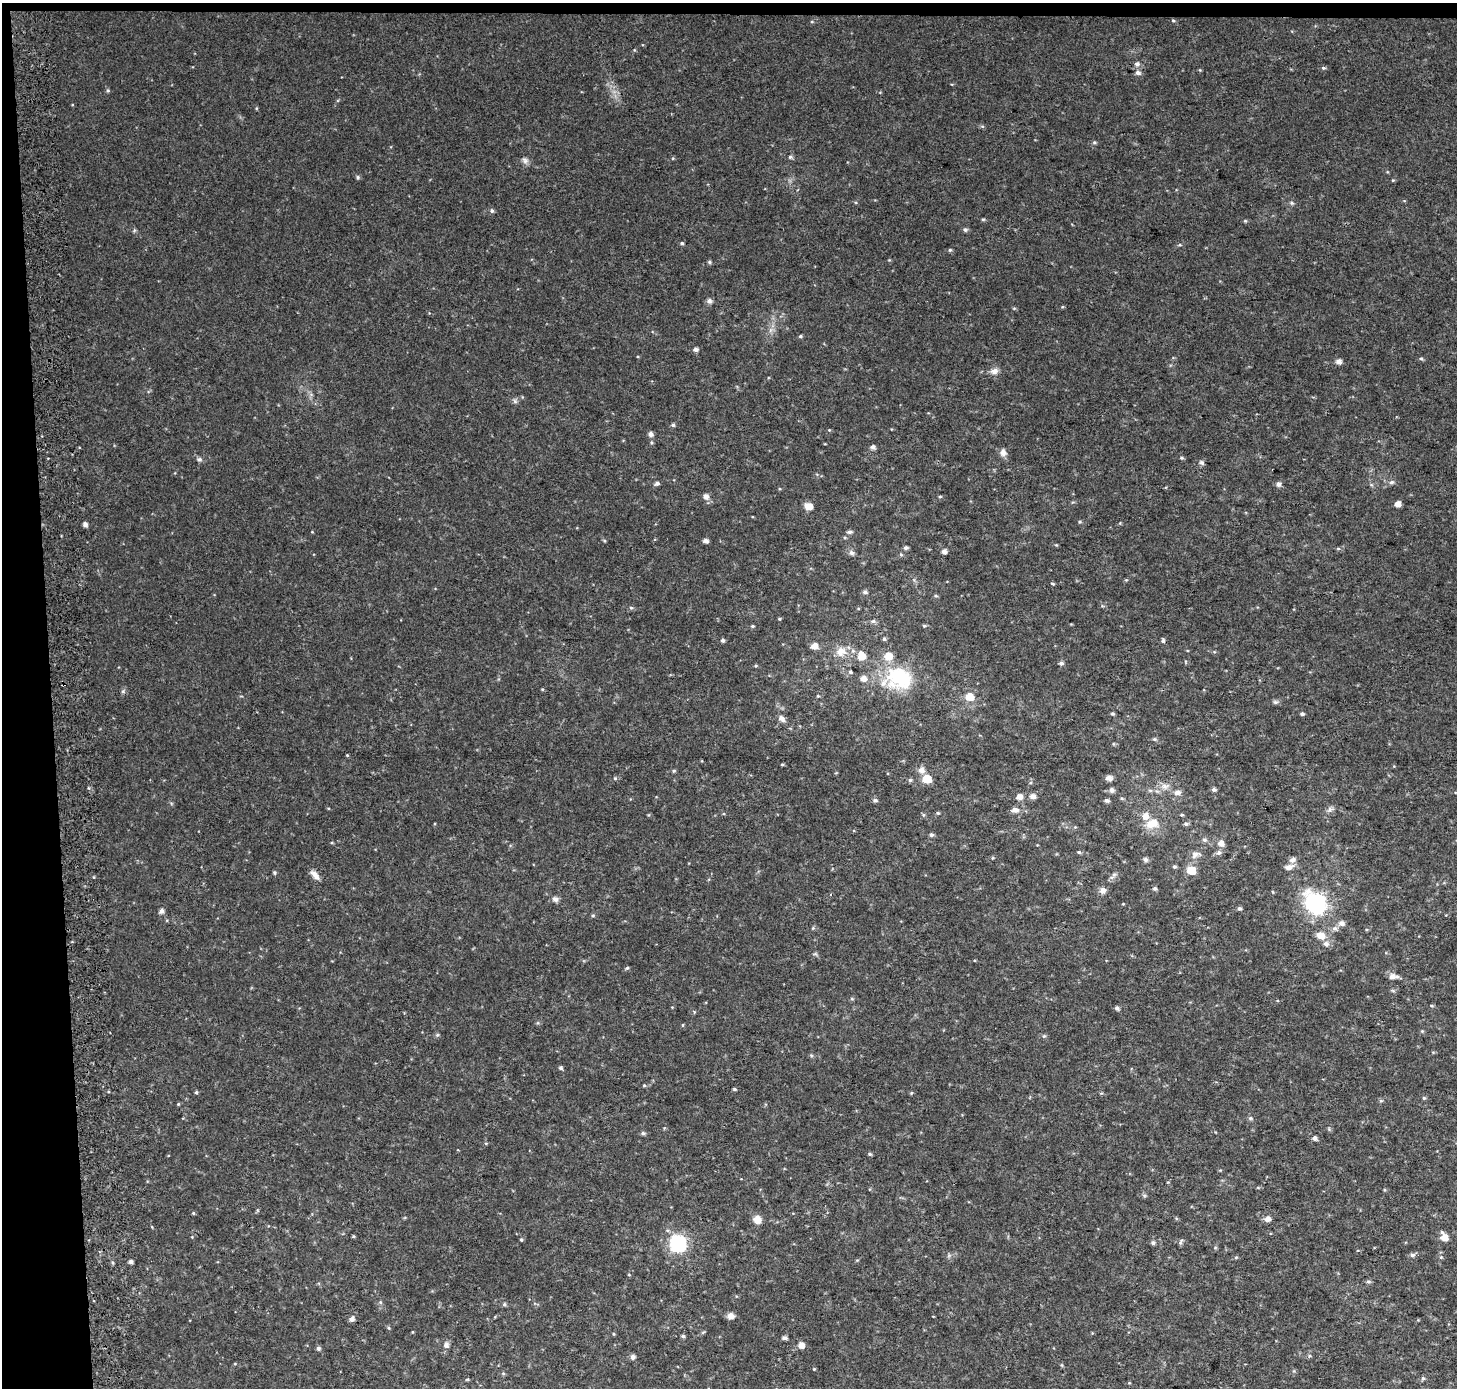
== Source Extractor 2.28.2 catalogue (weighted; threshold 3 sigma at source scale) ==
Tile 1 of 3 x 3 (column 1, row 1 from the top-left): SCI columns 74-1528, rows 2774-4159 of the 4511 x 4167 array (HDU 1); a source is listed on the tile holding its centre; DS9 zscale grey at full resolution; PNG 1459 x 1390 px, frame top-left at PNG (2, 3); no overlay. Shown black and unused: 4% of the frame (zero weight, under 2 of 3 exposures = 2% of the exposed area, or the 3 px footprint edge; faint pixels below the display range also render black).
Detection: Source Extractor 2.28.2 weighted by HDU 2 'WHT'; one run over the whole footprint, this tile lists its part. Background 0.0409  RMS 0.011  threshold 0.0487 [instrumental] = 3 sigma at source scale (4.5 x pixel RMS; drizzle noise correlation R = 1.50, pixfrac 1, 0.0396/0.0396 arcsec/px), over >= 5 px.
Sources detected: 180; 2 cosmic-ray / hot-pixel residue — not listed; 4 inside a brighter listed object's ellipse — not listed separately; the other 174 listed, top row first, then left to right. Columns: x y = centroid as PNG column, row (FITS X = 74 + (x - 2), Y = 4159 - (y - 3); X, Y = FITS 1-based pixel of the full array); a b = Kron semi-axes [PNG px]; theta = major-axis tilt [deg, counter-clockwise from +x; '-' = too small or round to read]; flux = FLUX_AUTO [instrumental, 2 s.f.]
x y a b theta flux
1173 20 5 3 - 1.1
1137 64 7 6 - 3.1
1323 68 6 4 -20 1.6
1138 73 7 6 - 3.4
108 90 5 5 - 1.4
1094 142 5 4 - 1.4
790 157 6 5 - 1.7
525 160 9 7 -30 3.7
358 177 5 5 - 1.6
1393 180 5 3 - 0.98
1292 203 6 4 -71 1.5
492 211 5 5 - 2.2
983 219 6 4 -1 1.3
1245 221 6 3 18 1.1
134 230 6 4 -73 1.5
965 230 6 5 - 2.2
682 243 4 4 - 1.5
950 250 5 5 - 1.5
709 262 5 5 - 1.5
709 301 7 6 - 3.2
800 336 5 4 - 1.5
695 349 5 4 - 3.3
1421 358 5 4 - 1.5
1339 361 5 5 - 5.3
994 371 11 8 15 5.5
515 401 6 6 - 2.3
673 425 5 5 - 1.8
829 430 4 4 - 0.84
650 434 5 5 - 4.1
651 442 5 3 - 1.2
873 447 5 5 - 3.5
1003 452 8 7 - 5.7
1182 458 5 4 - 1.4
199 459 7 5 20 2.2
1202 463 7 5 -34 2.3
1392 482 7 5 26 2.7
657 483 6 4 20 2.8
1278 484 6 6 - 3.3
706 496 6 6 - 6
940 497 5 3 - 1.1
1397 504 5 4 - 8.1
809 506 7 5 -19 12
85 524 5 4 - 4.2
849 532 6 5 - 2.5
845 538 5 3 - 1.2
705 541 5 4 - 4.4
906 548 5 4 - 2.5
944 551 5 4 - 5.1
852 553 7 6 - 3.7
1052 584 6 3 -10 1.1
865 592 6 5 - 2.6
936 596 5 3 - 1.2
631 608 5 5 - 1.5
779 619 4 4 - 1.1
873 621 7 5 -8 2.5
752 626 4 4 - 1.3
924 626 5 4 - 1.2
884 639 5 4 - 1.7
723 640 4 4 - 2.3
1163 640 6 4 -76 1.8
815 646 7 6 - 8.2
841 652 15 13 14 13
861 656 9 8 - 14
888 656 7 6 - 16
1061 663 6 5 - 2.6
756 666 5 4 - 1.2
850 672 5 4 - 1.6
899 677 21 17 -28 81
863 678 6 5 - 7.1
123 691 6 5 - 1.8
818 696 4 4 - 1
969 697 7 6 - 16
1275 702 7 6 - 2.2
1112 714 5 4 - 1.5
1302 714 5 4 - 1.9
782 718 10 7 -42 4.3
1154 739 6 5 - 1.6
347 755 3 3 - 1
782 764 5 3 - 1.1
921 770 7 6 - 6.2
674 771 5 4 - 1.4
615 778 5 4 - 1.4
1109 778 6 5 - 6.3
927 779 6 5 - 28
910 780 5 5 - 1.7
1165 786 14 8 8 7.6
1214 789 5 5 - 2.4
1112 790 6 6 - 3.5
1177 792 10 7 6 5
1032 796 7 6 - 4.7
1019 797 6 5 - 7
875 800 6 5 - 2.3
1107 800 6 4 -13 2.5
1330 809 7 6 - 3
1015 810 9 6 -4 5.1
938 813 5 4 - 1.4
923 815 5 3 - 1.3
1182 815 5 3 - 1.2
1152 823 18 11 22 17
1186 824 6 5 - 2.2
931 835 5 5 - 2.2
1204 840 7 6 - 2.5
1221 843 6 5 - 7.3
1079 852 5 4 - 1.5
1219 853 7 6 - 3.3
1195 854 11 8 53 6.2
1146 859 6 6 - 2.9
1174 867 5 5 - 1.7
1289 867 11 6 17 5.6
1191 870 6 5 - 27
274 873 5 5 - 1.5
1114 874 8 6 66 2.9
315 875 14 6 -48 5.9
1155 888 5 5 - 2.2
1103 890 9 7 79 4.7
555 899 9 7 -18 3.6
1315 903 16 12 -47 130
1239 908 5 5 - 2.3
161 911 6 5 - 3.1
593 916 5 3 - 1.2
1341 923 7 6 - 4.8
1335 928 7 7 - 3.8
1321 936 12 10 -32 9.2
627 968 5 5 - 1.6
1392 976 9 6 0 7.4
852 999 6 4 -1 1.2
1432 1006 6 4 -8 1.4
1117 1008 5 4 - 2.8
1422 1031 4 4 - 1.1
437 1035 6 3 17 1.3
1044 1036 6 5 - 1.5
561 1068 5 4 - 2
644 1085 5 4 - 1.2
735 1089 4 3 - 1.3
196 1092 4 4 - 1.4
911 1093 5 4 - 1
1424 1098 5 4 - 1.3
1381 1101 6 4 0 1.4
178 1104 5 4 - 1
1250 1118 5 5 - 1.7
643 1133 6 5 - 2
1314 1138 5 5 - 3.4
486 1143 5 3 - 1
870 1154 5 4 - 1.6
193 1213 4 4 - 1.2
1267 1219 6 5 - 5.6
757 1220 9 9 - 8.6
353 1236 4 3 - 1.2
1444 1238 8 7 - 9.2
521 1239 4 4 - 1.3
1181 1242 9 3 67 1.8
678 1243 12 12 - 84
1153 1243 6 5 - 2.1
1412 1255 6 5 - 2.9
1236 1257 5 4 - 1.2
1441 1257 5 4 - 1.2
131 1262 4 4 - 3.4
629 1275 4 3 - 0.78
1368 1282 6 5 - 2
504 1304 5 4 - 1.6
731 1316 8 7 - 5.1
352 1319 6 5 - 3.8
389 1328 5 4 - 1.3
614 1334 5 3 - 0.95
683 1336 4 4 - 2.2
784 1338 5 4 - 3.3
446 1345 8 8 - 3.8
801 1345 6 5 - 7.5
318 1348 5 5 - 2.4
633 1357 5 5 - 4
814 1369 4 3 - 0.91
503 1373 6 4 0 1.3
1423 1378 5 5 - 1.8
467 1379 5 3 - 1.1